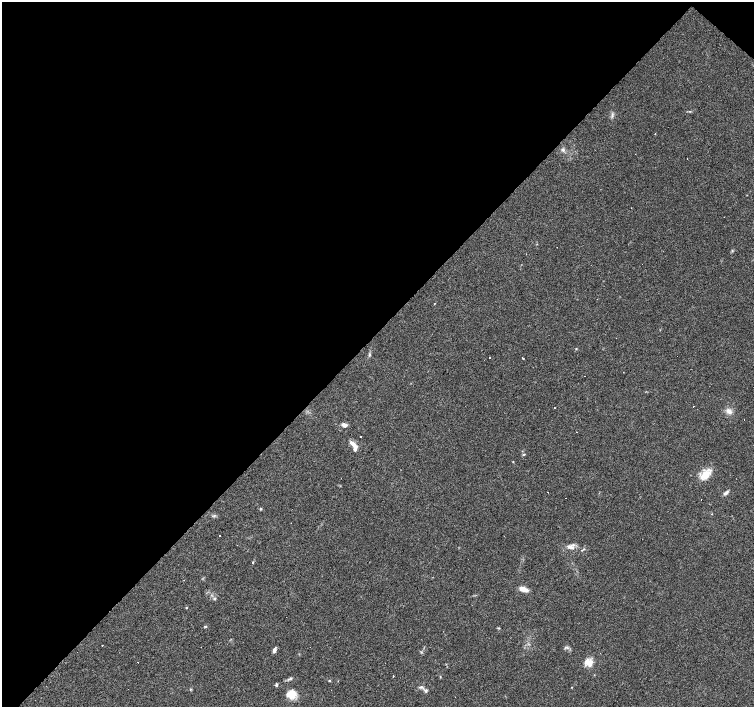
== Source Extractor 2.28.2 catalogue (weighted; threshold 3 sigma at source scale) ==
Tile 2 of 4 x 4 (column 2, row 1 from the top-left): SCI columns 1507-3009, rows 4454-5862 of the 6016 x 6022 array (HDU 1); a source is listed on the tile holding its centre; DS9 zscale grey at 2 x 2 block average (1 PNG px = mean of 2 x 2 image px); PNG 756 x 709 px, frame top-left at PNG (2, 2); no overlay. Shown black and unused: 48% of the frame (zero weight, under 3 of 4 exposures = <1% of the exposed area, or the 3 px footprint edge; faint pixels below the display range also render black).
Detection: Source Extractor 2.28.2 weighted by HDU 2 'WHT'; one run over the whole footprint, this tile lists its part. Background 0.038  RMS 0.0036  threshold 0.0164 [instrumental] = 3 sigma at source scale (4.5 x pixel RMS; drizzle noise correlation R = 1.50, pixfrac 1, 0.0396/0.0396 arcsec/px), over >= 5 px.
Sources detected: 51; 15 cosmic-ray / hot-pixel residue — not listed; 1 inside a brighter listed object's ellipse — not listed separately; the other 35 listed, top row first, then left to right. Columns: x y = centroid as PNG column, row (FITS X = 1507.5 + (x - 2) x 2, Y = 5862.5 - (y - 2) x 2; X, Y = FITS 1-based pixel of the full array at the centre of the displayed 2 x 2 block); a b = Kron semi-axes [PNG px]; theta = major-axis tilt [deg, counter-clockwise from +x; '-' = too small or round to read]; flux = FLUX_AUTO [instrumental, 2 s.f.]
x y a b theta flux
563 150 5 4 - 1.9
732 251 3 3 - 0.84
369 355 5 3 - 1.2
523 358 2 2 - 12
584 376 2 2 - 0.27
554 408 2 2 - 2.4
729 411 7 6 - 4.4
344 425 5 4 - 4.1
361 437 2 2 - 0.58
354 444 10 6 -47 5.1
524 454 4 3 - 0.85
513 462 2 2 - 0.37
705 475 14 10 38 11
726 493 8 3 41 2.1
261 509 3 3 - 0.78
214 515 3 2 - 0.91
571 547 11 5 -18 4.1
252 563 2 2 - 0.84
523 589 11 5 -15 5.9
215 599 4 3 - 1
186 608 3 2 - 0.45
205 626 4 2 - 0.72
499 628 4 2 - 0.6
102 645 2 2 - 0.29
567 648 4 3 - 1.3
274 650 5 3 - 3
589 663 11 8 -78 7
393 676 2 2 - 0.46
291 678 4 3 - 1.2
329 681 3 2 - 0.73
276 685 3 2 - 2.4
421 687 6 3 19 1.5
190 689 3 3 - 0.62
426 691 5 4 - 1.5
291 694 12 10 0 9.7
Diffuse or blended objects may show on this block-average render without a row.